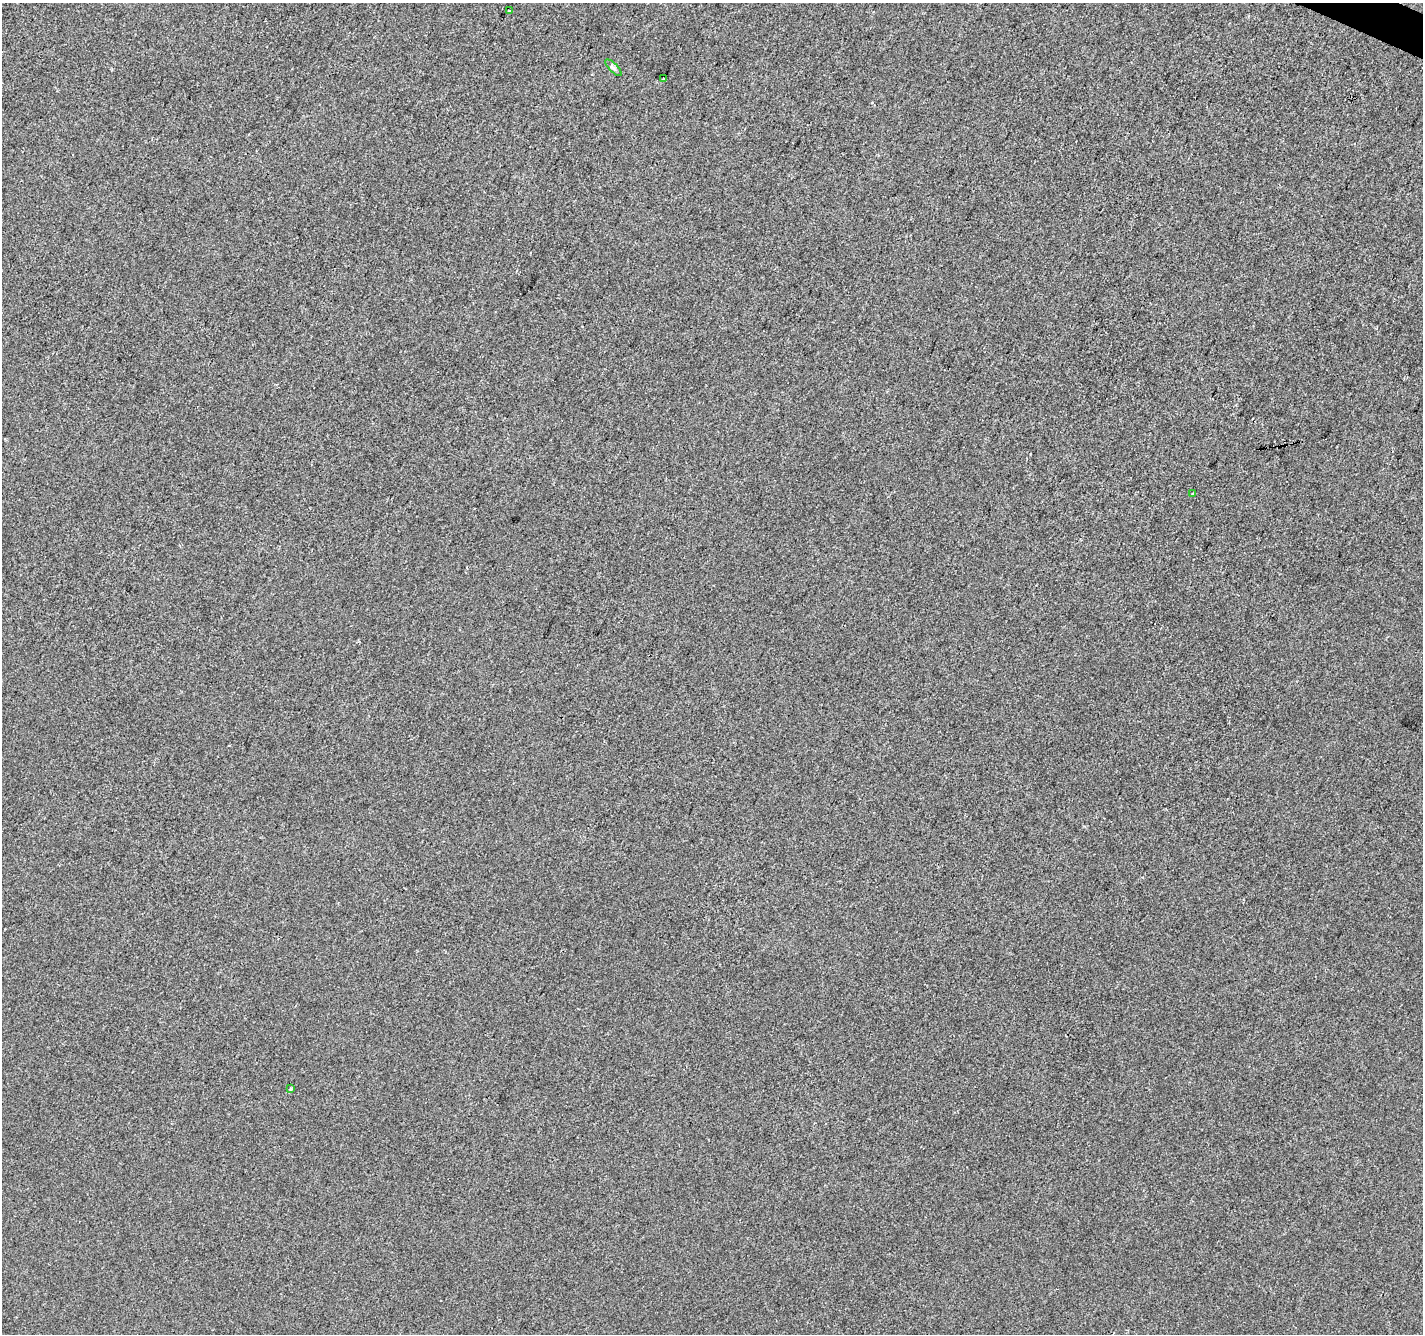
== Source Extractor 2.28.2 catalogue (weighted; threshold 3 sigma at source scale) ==
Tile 10 of 4 x 4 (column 2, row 3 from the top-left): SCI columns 1428-2848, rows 1602-2933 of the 5691 x 5802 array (HDU 1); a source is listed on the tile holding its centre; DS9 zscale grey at full resolution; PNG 1425 x 1336 px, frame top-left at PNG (2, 3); each listed source drawn as its Kron ellipse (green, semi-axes under 4 px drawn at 4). Shown black and unused: <1% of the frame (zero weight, under 2 of 3 exposures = <1% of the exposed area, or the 3 px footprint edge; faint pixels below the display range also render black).
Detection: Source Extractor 2.28.2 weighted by HDU 2 'WHT'; one run over the whole footprint, this tile lists its part. Background -9.86e-05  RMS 0.0056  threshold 0.0252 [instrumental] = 3 sigma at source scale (4.5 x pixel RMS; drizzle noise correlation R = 1.50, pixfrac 1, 0.0396/0.0396 arcsec/px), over >= 5 px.
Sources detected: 5; all 5 listed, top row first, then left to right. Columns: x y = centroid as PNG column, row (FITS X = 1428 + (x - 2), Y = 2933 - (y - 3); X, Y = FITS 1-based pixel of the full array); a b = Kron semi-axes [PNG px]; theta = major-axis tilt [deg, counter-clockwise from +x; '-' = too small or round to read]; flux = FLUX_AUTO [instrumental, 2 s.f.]
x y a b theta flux
509 10 3 2 - 0.48
613 68 11 4 -45 1.4
663 79 3 2 - 0.62
1193 494 3 2 - 0.46
291 1089 4 3 - 0.96